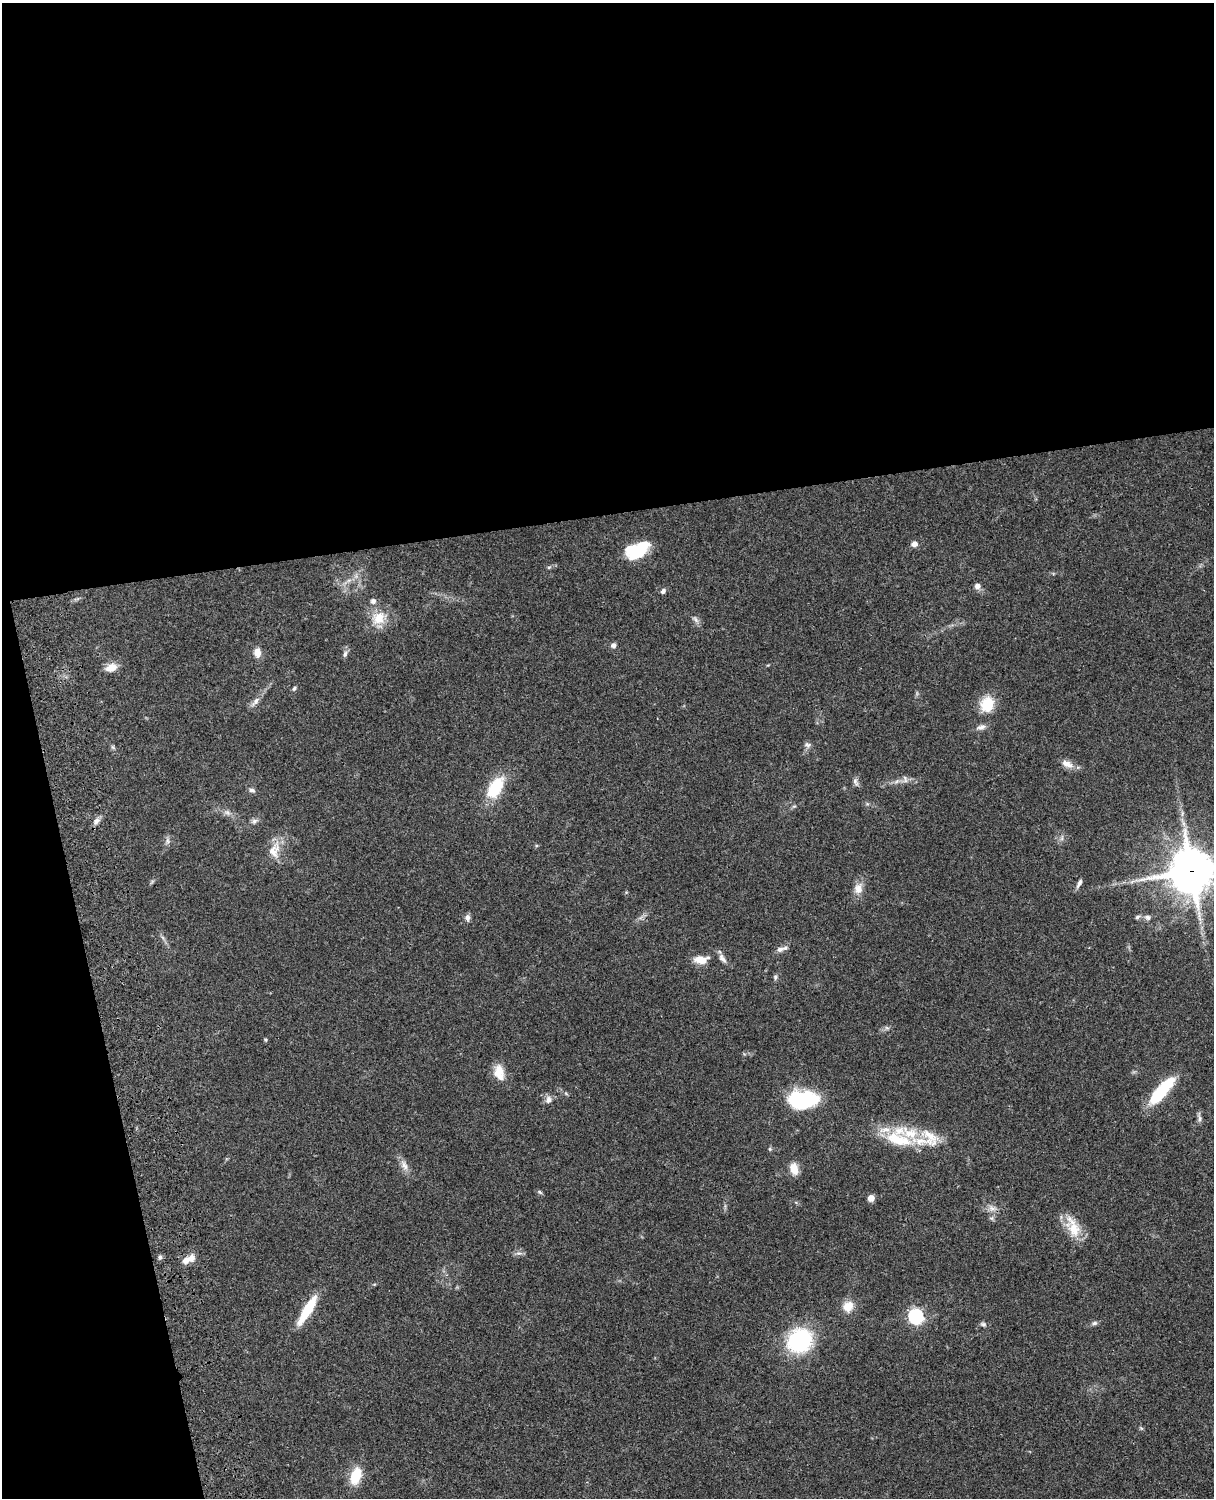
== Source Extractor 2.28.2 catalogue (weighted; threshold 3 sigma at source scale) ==
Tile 1 of 4 x 3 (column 1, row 1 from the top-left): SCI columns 121-1332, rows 3268-4763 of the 5087 x 4927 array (HDU 1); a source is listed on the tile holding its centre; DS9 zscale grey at full resolution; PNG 1216 x 1500 px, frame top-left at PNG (2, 3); no overlay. Shown black and unused: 39% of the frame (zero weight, under 3 of 4 exposures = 6% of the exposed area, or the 3 px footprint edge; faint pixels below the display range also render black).
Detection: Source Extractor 2.28.2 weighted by HDU 2 'WHT'; one run over the whole footprint, this tile lists its part. Background 0.0787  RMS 0.0058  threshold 0.0262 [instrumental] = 3 sigma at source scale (4.5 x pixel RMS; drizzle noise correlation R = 1.50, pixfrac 1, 0.05/0.05 arcsec/px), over >= 5 px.
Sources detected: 71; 5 inside a brighter listed object's ellipse — not listed separately; the other 66 listed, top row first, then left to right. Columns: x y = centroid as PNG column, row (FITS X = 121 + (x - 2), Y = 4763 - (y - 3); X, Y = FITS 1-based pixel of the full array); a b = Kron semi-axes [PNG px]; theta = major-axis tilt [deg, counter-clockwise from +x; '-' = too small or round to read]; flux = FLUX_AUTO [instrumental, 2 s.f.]
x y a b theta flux
914 544 8 6 5 2.5
637 550 25 14 24 23
549 567 6 4 19 0.81
977 586 7 7 - 2.7
663 591 6 5 - 1.6
373 601 6 5 - 2.2
379 618 20 17 34 12
696 619 10 5 -49 1.9
613 645 6 6 - 1.8
257 652 12 9 -85 4.5
345 654 10 6 74 1.7
112 668 14 8 17 6.3
294 688 7 4 62 1
255 702 17 7 51 3.5
987 704 20 17 72 14
981 727 13 7 15 2.7
807 745 9 7 -36 1.8
113 747 7 5 -60 0.97
1067 764 17 9 -22 4.7
905 779 11 5 -80 1.8
855 782 12 6 -66 1.9
495 788 21 11 57 29
252 790 8 6 -18 1.7
227 812 9 7 -24 2.5
96 821 11 7 43 2.8
254 821 8 7 - 1.8
1062 838 7 4 72 1.2
167 841 10 4 -89 1.6
274 850 25 14 74 9.6
1191 871 16 15 - 1800
1079 883 13 5 62 2
858 888 16 11 82 5.2
1137 917 7 5 19 1.2
1148 917 9 7 -14 2
467 918 8 6 -86 2.3
780 949 10 7 12 2.7
722 958 13 6 -53 2.9
701 959 17 9 -7 6.7
775 977 7 5 -80 1.2
887 1028 7 4 -18 1.1
265 1040 5 4 - 0.67
499 1072 20 12 -77 8.5
1162 1091 33 9 49 37
548 1100 10 9 - 2.9
802 1100 28 16 1 54
1200 1118 9 6 -86 1.8
898 1139 41 16 -16 22
770 1149 5 5 - 0.8
404 1166 14 9 -60 4
794 1169 15 9 -77 6.2
540 1192 8 5 -28 0.95
871 1198 6 6 - 4.3
992 1208 9 6 -36 2.6
991 1218 6 6 - 1.2
1073 1227 34 14 -72 13
518 1253 7 6 - 1.8
160 1257 6 5 - 1.3
186 1260 11 8 16 4.3
848 1306 16 14 52 7
307 1310 36 9 59 19
916 1316 6 6 - 120
1095 1323 7 5 3 1.4
983 1324 9 5 -15 1.4
800 1340 21 18 40 66
1141 1428 6 4 -43 0.75
356 1476 22 12 70 14
Overlapping masked pixels (flux is a lower limit): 1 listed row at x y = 1191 871
Isophote crosses this tile's border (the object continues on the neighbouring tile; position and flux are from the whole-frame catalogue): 1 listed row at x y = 1191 871